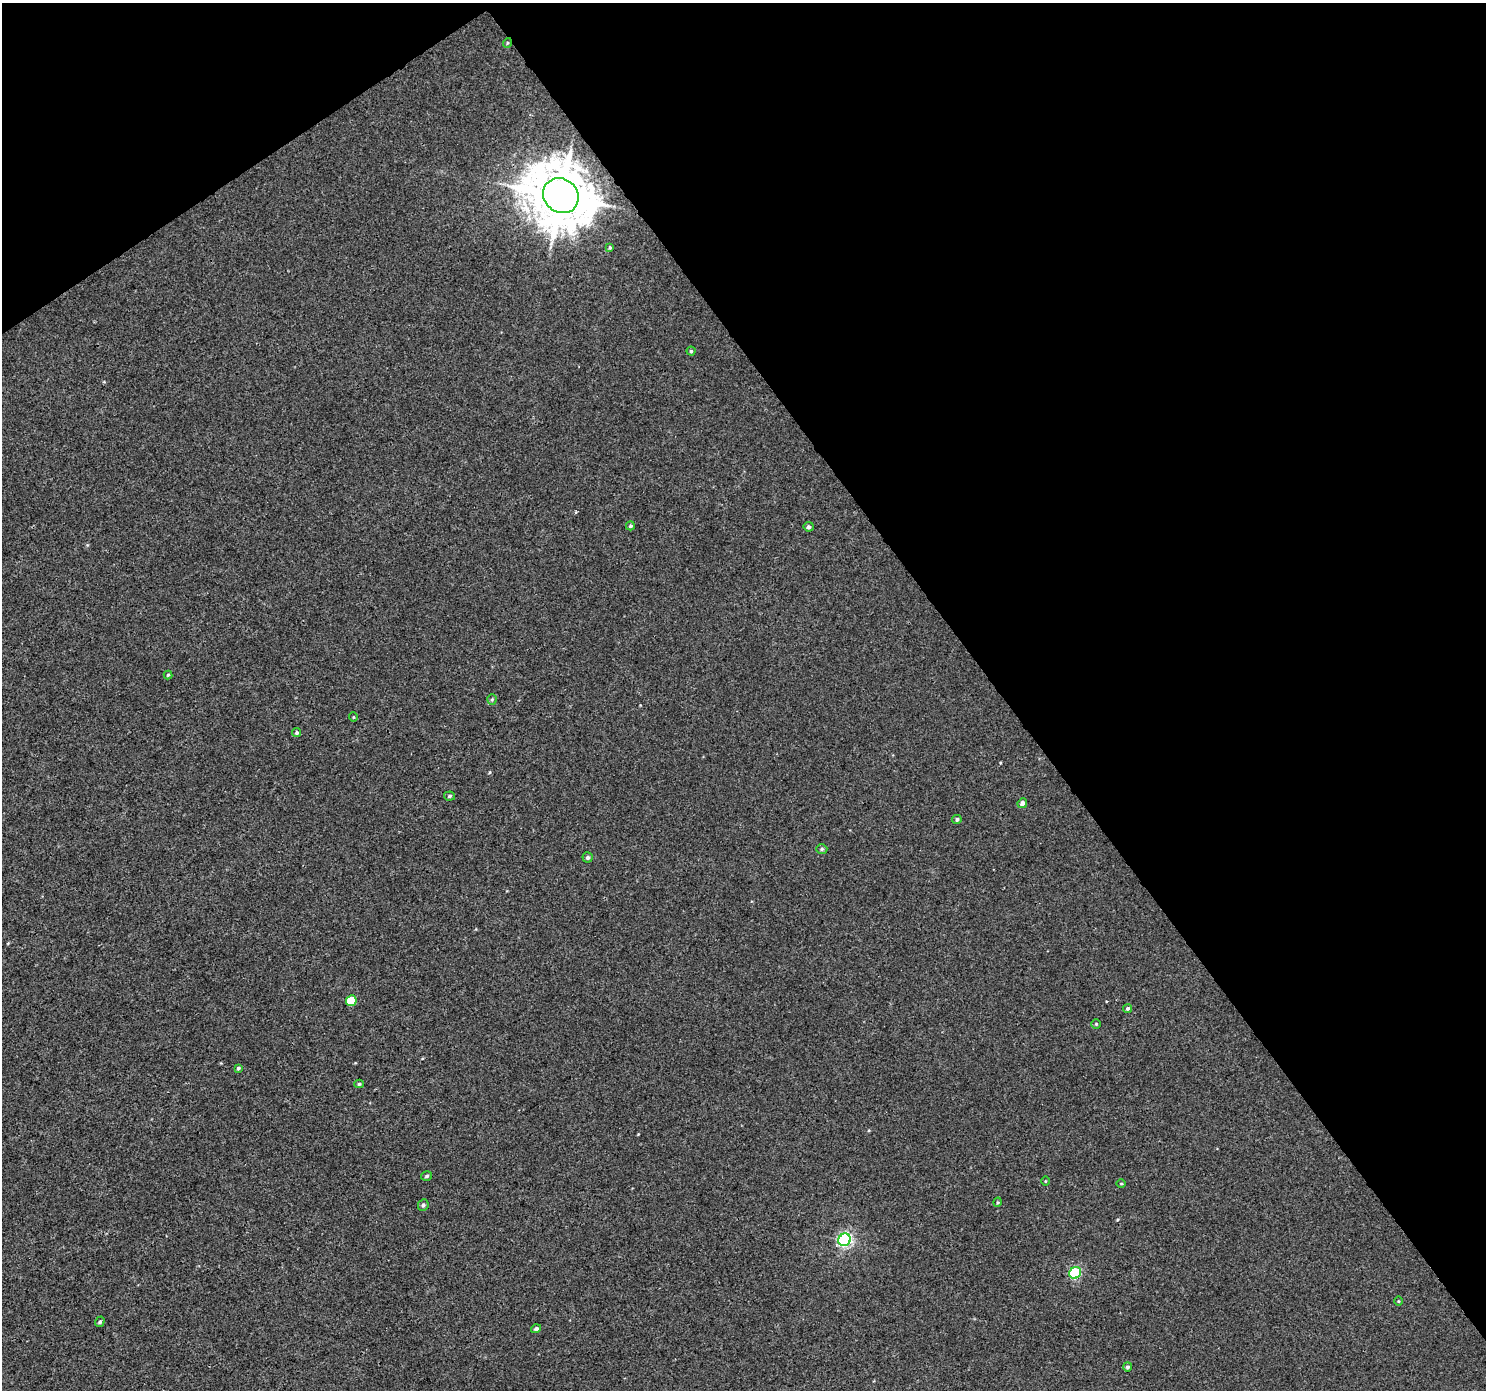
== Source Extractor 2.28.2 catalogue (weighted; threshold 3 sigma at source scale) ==
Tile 3 of 4 x 4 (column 3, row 1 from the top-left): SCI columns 2977-4460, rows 4357-5744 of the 5946 x 5873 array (HDU 1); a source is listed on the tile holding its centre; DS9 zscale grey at full resolution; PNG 1488 x 1392 px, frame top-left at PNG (2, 3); each listed source drawn as its Kron ellipse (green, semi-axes under 4 px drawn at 4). Shown black and unused: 37% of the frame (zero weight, under 3 of 4 exposures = <1% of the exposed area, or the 3 px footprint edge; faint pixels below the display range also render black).
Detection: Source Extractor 2.28.2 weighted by HDU 2 'WHT'; one run over the whole footprint, this tile lists its part. Background 0.00143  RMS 0.0018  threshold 0.00791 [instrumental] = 3 sigma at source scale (4.5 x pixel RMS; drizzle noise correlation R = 1.50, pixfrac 1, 0.0396/0.0396 arcsec/px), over >= 5 px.
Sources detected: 31; all 31 listed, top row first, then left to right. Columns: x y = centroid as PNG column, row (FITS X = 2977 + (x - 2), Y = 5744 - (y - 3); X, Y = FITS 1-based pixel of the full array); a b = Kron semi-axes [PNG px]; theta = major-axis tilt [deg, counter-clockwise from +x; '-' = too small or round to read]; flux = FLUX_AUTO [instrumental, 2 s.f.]
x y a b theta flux
507 43 5 3 - 0.15
561 196 19 16 -41 1100
610 247 4 3 - 0.2
691 351 4 4 - 0.26
630 526 4 4 - 0.36
809 527 5 4 - 0.4
168 675 4 4 - 0.23
492 699 5 4 - 0.23
353 717 5 3 - 0.15
297 733 5 4 - 0.33
450 796 5 4 - 0.28
1022 803 5 4 - 0.87
957 819 5 4 - 0.35
822 849 5 5 - 0.32
588 857 5 5 - 0.42
351 1001 5 5 - 5.6
1128 1008 5 4 - 0.33
1096 1024 5 5 - 0.22
238 1068 4 4 - 0.29
359 1084 5 4 - 0.28
427 1176 5 5 - 0.38
1045 1181 5 3 - 0.15
1121 1184 5 3 - 0.17
998 1202 5 3 - 0.21
423 1205 6 5 - 0.45
845 1240 6 6 - 36
1075 1273 6 5 - 15
1398 1301 5 3 - 0.15
100 1322 5 4 - 0.34
536 1329 5 4 - 0.42
1128 1367 4 4 - 0.41
Overlapping masked pixels (flux is a lower limit): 2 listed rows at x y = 507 43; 561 196